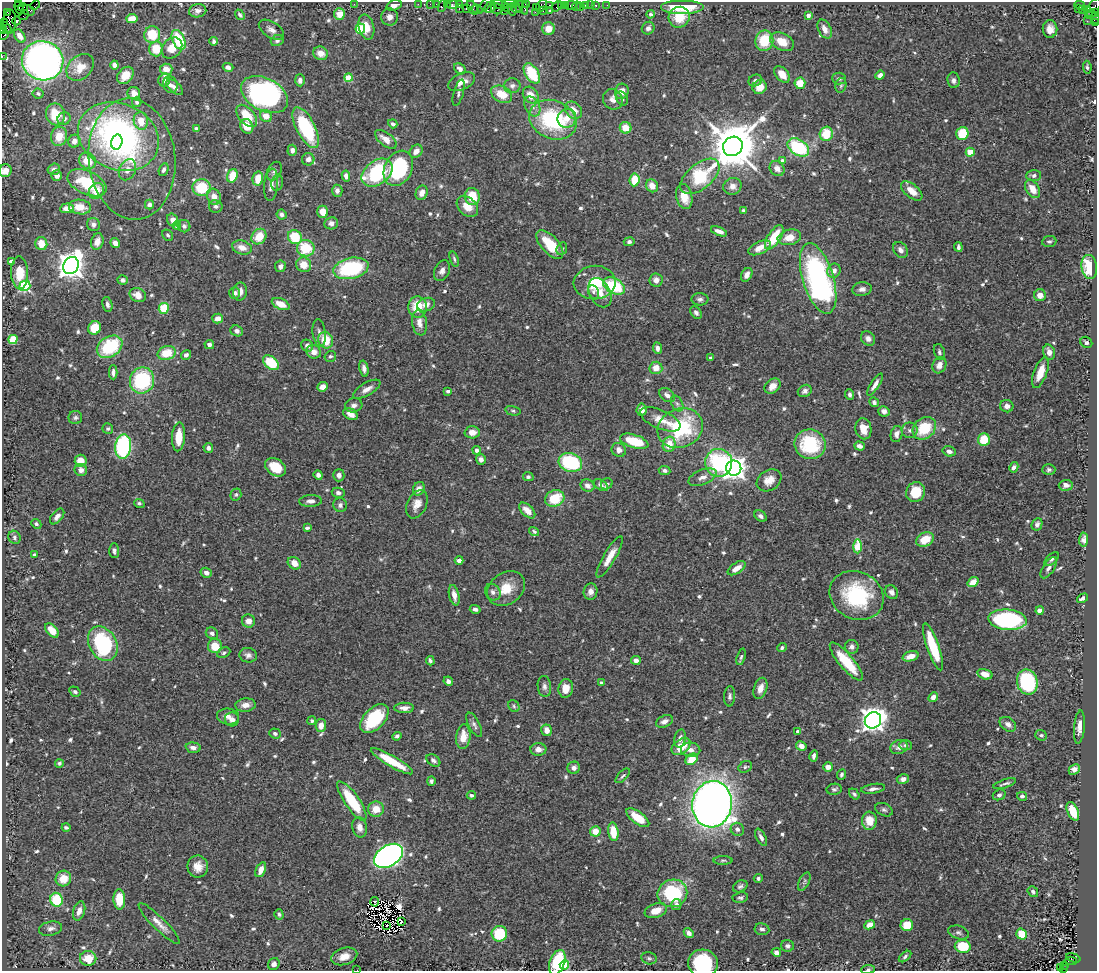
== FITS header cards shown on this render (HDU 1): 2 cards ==
NAXIS1  =                 1095
NAXIS2  =                  969

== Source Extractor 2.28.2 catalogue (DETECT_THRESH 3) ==
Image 1095 x 969 px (HDU 1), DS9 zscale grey, 1 PNG px = 1 image px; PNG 1099 x 973 px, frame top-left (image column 1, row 969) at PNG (2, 2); each listed source drawn as its Kron ellipse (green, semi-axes under 4 px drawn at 4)
Background 0.727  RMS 0.034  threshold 0.101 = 3 sigma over >= 5 px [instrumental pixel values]
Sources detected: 697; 3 with non-positive FLUX_AUTO (blend fragments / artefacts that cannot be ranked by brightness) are neither listed nor drawn; of the other 694, the 500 brightest by FLUX_AUTO listed and drawn (194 fainter detections omitted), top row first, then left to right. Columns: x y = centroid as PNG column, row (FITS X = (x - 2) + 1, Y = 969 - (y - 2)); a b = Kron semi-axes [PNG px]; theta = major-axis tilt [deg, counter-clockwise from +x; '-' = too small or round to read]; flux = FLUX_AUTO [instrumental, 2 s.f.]
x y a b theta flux
19 3 3 2 - 15
354 4 2 2 - 20
418 4 2 2 - 14
430 4 2 2 - 22
436 4 2 2 - 13
459 4 3 2 - 41
500 4 8 4 -18 83
509 4 7 2 1 130
527 4 3 3 - 73
35 5 5 2 - 42
394 5 8 5 17 12
447 5 3 2 - 32
453 5 5 4 - 72
485 5 9 3 50 62
550 5 3 2 - 34
561 5 3 2 - 31
566 5 3 2 - 55
571 5 5 3 - 45
586 5 3 3 - 53
590 5 2 2 - 11
596 5 3 3 - 56
607 5 2 2 - 7.6
1080 5 5 3 - 180
442 6 6 3 67 120
519 6 7 3 -81 110
542 6 7 5 56 96
557 6 6 3 51 91
576 6 5 2 - 17
682 6 22 7 0 100
23 7 4 4 - 60
490 7 6 5 - 600
516 7 5 3 - 86
523 7 8 3 -69 140
536 7 2 2 - 45
581 7 3 2 - 19
19 8 7 3 -65 43
472 8 8 4 -58 130
507 8 3 2 - 40
459 9 3 2 - 36
466 9 3 3 - 89
477 9 5 2 - 71
497 9 6 5 - 150
512 9 6 4 -83 380
1078 9 3 2 - 23
1088 9 3 3 - 160
1093 9 11 6 59 290
29 10 6 5 - 120
1082 10 3 2 - 11
198 11 9 6 10 9.1
505 11 3 3 - 33
543 11 4 2 - 60
549 11 3 3 - 230
535 12 2 2 - 7.5
8 13 4 2 - 67
1096 13 4 2 - 43
339 14 6 5 - 31
651 14 4 4 - 5.2
1091 14 4 3 - 78
24 15 5 2 - 48
240 15 6 4 -52 5.2
808 15 4 3 - 13
389 17 8 8 - 14
679 17 11 10 - 51
1095 18 5 4 - 150
132 19 5 4 - 29
17 21 4 4 - 210
1087 21 2 2 - 18
4 22 3 2 - 14
9 22 12 6 85 360
1096 23 3 2 - 24
6 27 7 2 -40 96
366 27 13 7 -77 30
648 28 7 6 - 8.5
360 29 5 5 - 120
548 29 6 6 - 27
825 29 10 6 -63 16
1050 29 9 7 89 17
3 30 4 3 - 73
271 30 14 8 -32 13
152 34 8 8 - 62
4 35 5 2 - 60
20 36 7 5 -55 17
179 40 10 6 -65 98
277 40 6 5 - 6.8
214 41 4 3 - 5.2
764 41 10 9 - 74
782 42 12 8 -27 35
172 48 11 9 46 29
156 49 7 6 - 49
320 53 7 6 - 24
2 56 2 2 - 15
43 61 21 19 -20 1700
114 65 4 4 - 11
80 67 15 11 43 36
228 67 5 4 - 7.5
1087 67 6 3 -83 4.3
166 69 6 5 - 27
460 69 6 5 - 9
532 73 11 6 -58 100
782 74 9 6 -50 23
125 75 9 7 50 28
880 75 5 4 - 11
348 78 4 4 - 92
839 79 7 6 - 6.3
164 80 6 6 - 15
300 80 6 5 - 9.3
755 80 7 5 22 6.3
953 80 8 6 -84 8.6
462 82 14 8 24 23
800 83 5 5 - 35
170 85 8 7 - 8.9
841 85 7 5 76 4.7
512 86 8 7 - 8.6
175 87 10 5 -42 9.8
760 87 7 6 - 29
622 91 7 7 - 23
38 93 5 5 - 4.7
134 93 6 6 - 17
459 93 14 5 74 7.1
501 94 11 8 -28 44
264 95 25 16 -28 570
531 95 9 7 -50 29
622 98 7 5 -61 5.5
613 99 10 9 - 15
137 102 5 4 - 5
532 106 10 7 -62 13
573 110 10 7 -47 31
55 114 11 9 -80 52
247 116 13 7 -49 52
266 116 6 6 - 24
567 118 10 9 - 27
64 119 7 6 - 7.2
553 120 24 19 -24 220
141 121 9 7 -79 33
393 124 5 4 - 6
247 126 7 6 - 30
306 128 22 9 -63 190
626 128 6 5 - 34
196 129 4 3 - 4.4
962 133 6 6 - 69
826 134 7 6 - 63
59 136 9 8 - 32
118 137 42 33 -22 680
386 139 13 6 -37 23
74 141 6 6 - 15
117 142 7 5 75 64
733 146 10 9 - 12000
798 147 12 7 -33 170
292 150 5 4 - 11
416 151 7 5 46 18
970 152 4 4 - 63
132 159 61 43 -84 240
308 159 6 6 - 11
87 161 9 7 -33 41
782 161 4 4 - 15
398 168 18 13 63 220
777 168 8 7 - 17
54 169 6 5 - 9.1
127 170 11 8 64 18
164 170 6 4 66 6.4
5 171 6 6 - 16
274 171 10 6 63 8.8
377 173 17 12 37 180
1034 175 7 5 2 6.7
57 176 5 5 - 13
232 176 7 5 71 47
346 176 5 4 - 12
700 176 23 12 40 140
258 179 7 5 77 37
635 180 6 5 - 49
87 183 21 11 -24 110
277 183 8 6 77 5.2
271 185 16 7 84 17
652 186 7 6 - 23
732 186 9 8 - 14
202 188 9 8 - 86
1033 189 10 6 -59 27
96 191 8 7 - 30
337 191 6 5 - 9.4
912 191 13 6 -39 25
422 193 7 6 - 17
472 196 8 7 - 48
214 197 8 6 -61 20
684 197 13 8 -77 38
149 205 5 4 - 9.3
216 206 7 6 - 6.2
467 206 12 9 -41 30
80 207 11 7 -7 39
67 208 7 5 4 24
744 211 4 3 - 4.4
323 212 6 5 - 26
281 215 5 5 - 7.9
172 220 6 5 - 12
331 223 7 6 - 9.1
93 224 7 6 - 9.6
177 225 4 4 - 9.5
184 226 6 6 - 6.3
719 231 8 4 -22 13
168 235 6 5 - 4.6
259 237 8 7 - 43
295 237 7 6 - 76
774 237 14 6 57 63
789 237 12 7 13 28
1049 241 7 5 9 5.3
97 242 8 6 74 19
629 242 5 4 - 6.2
115 243 5 4 - 13
41 244 6 6 - 33
550 244 18 8 -48 69
242 247 10 7 -16 20
958 247 5 3 - 5.8
306 248 9 8 - 82
760 248 12 6 26 25
562 249 6 5 - 4.4
900 250 9 6 -50 9.7
454 259 8 4 -71 4.7
11 262 4 4 - 15
304 265 8 7 - 29
71 266 9 7 61 3000
280 266 6 5 - 11
1089 267 12 7 -83 88
351 268 18 10 13 200
442 271 11 7 65 12
834 271 7 6 - 13
20 273 16 8 -88 45
747 275 7 5 62 10
818 278 36 15 -73 650
123 280 5 5 - 7.5
656 280 6 6 - 13
595 283 21 17 5 70
25 286 5 5 - 290
614 286 12 7 -29 130
862 289 10 7 8 11
240 292 9 7 80 14
593 292 7 5 -65 5.7
235 293 6 5 - 8.6
600 293 15 10 -64 27
138 295 8 7 - 22
1040 295 6 6 - 18
700 299 8 6 -2 6.8
107 304 8 4 -77 7
281 304 9 5 -23 31
426 305 9 6 17 12
418 307 10 9 - 56
164 308 5 5 - 67
696 313 7 5 -50 6.6
218 318 5 5 - 17
419 323 13 7 -81 17
95 328 7 6 - 61
237 331 6 5 - 10
319 333 14 6 -82 11
868 338 8 6 -49 9.1
13 339 5 4 - 81
326 340 8 7 - 52
1086 342 6 5 - 5.9
209 345 5 4 - 7.9
307 346 6 5 - 11
110 347 14 10 33 140
657 348 6 4 -83 11
314 352 7 6 - 16
939 352 8 5 -72 5.2
1049 352 8 5 -75 16
167 353 9 7 16 49
186 355 5 4 - 7.2
330 356 6 5 - 4.9
711 358 4 3 - 4.6
271 363 9 6 -40 91
939 365 8 6 64 15
656 368 6 6 - 24
364 369 8 4 -78 9.9
113 372 7 4 90 8.4
1040 373 16 6 69 37
142 380 13 12 - 190
875 385 13 4 57 13
773 386 9 6 41 19
323 387 5 4 - 15
367 389 15 6 30 16
448 391 4 3 - 5.2
805 391 7 6 - 8.3
850 394 5 4 - 5.7
667 395 8 6 -37 11
874 402 5 4 - 6.2
677 403 8 5 -62 7.3
354 405 9 7 16 10
1007 406 6 6 - 10
642 410 6 5 - 16
513 411 7 4 -13 4.1
884 411 5 5 - 7.8
350 414 8 5 -31 15
75 418 7 6 - 5.5
660 419 21 9 -23 30
680 428 23 19 21 210
924 428 13 10 38 80
108 429 5 5 - 4.5
863 429 10 8 -80 28
910 430 8 7 - 8.3
472 432 7 6 - 21
896 434 8 6 77 12
179 437 14 6 86 47
984 440 6 6 - 59
634 441 15 6 -17 87
669 444 8 6 74 37
810 444 15 15 - 150
123 446 12 8 83 330
859 446 5 4 - 9.6
208 448 5 5 - 9.2
477 450 4 4 - 11
619 450 7 6 - 13
949 451 7 5 -15 8.3
481 459 5 5 - 10
81 461 6 6 - 31
570 462 12 9 -16 180
719 463 14 13 - 180
275 467 11 8 -36 56
1014 467 5 4 - 8.8
734 468 7 7 - 1900
81 470 6 6 - 13
665 470 6 4 -6 6.2
1049 470 6 5 - 6
318 475 5 4 - 9.9
339 475 6 6 - 9.5
528 477 5 4 - 5.5
702 477 15 7 22 16
769 480 13 10 34 23
607 484 6 5 - 5.1
601 485 8 5 -33 9.1
1066 485 7 5 2 14
587 486 7 6 - 13
419 489 7 5 63 15
916 492 10 9 - 63
338 493 6 5 - 7.1
236 495 6 5 - 4.3
555 498 10 8 25 68
311 501 11 6 3 12
139 503 5 4 - 4.4
417 504 15 9 65 22
340 505 7 6 - 7.6
527 511 10 5 -44 22
57 516 9 5 50 11
761 516 7 5 -35 7.5
36 524 5 4 - 5.3
1037 524 6 5 - 6
307 528 4 3 - 5.6
534 531 5 4 - 4.8
14 537 7 6 - 5
925 539 9 6 28 43
1084 540 7 4 87 8
857 546 7 4 89 86
114 551 7 5 -88 6.6
34 555 4 3 - 5.3
610 557 23 6 60 30
1052 559 8 5 43 5.5
459 560 4 4 - 12
294 563 7 5 -39 22
736 568 10 5 33 23
1049 568 12 5 57 11
206 573 6 5 - 10
973 582 6 4 37 26
506 588 20 15 34 48
493 592 8 7 - 9.9
591 592 8 7 - 12
892 592 7 6 - 12
454 595 10 5 -78 17
857 595 28 23 -27 190
1082 598 6 4 31 7.7
475 609 5 4 - 8.3
1040 610 4 4 - 23
1007 620 19 10 -5 280
248 621 7 6 - 15
52 630 8 5 -49 31
212 633 6 5 - 7
103 644 18 13 -61 230
215 646 7 7 - 42
852 647 7 6 - 9
933 647 25 6 -71 94
782 648 5 4 - 5.2
224 653 7 5 26 4.6
248 655 9 7 -13 9.5
911 656 8 5 17 21
741 657 8 4 73 4.3
636 660 5 4 - 11
430 661 5 3 - 4.9
846 662 24 7 -50 85
985 674 8 5 -16 23
448 681 5 4 - 8.4
1027 682 13 10 -76 230
601 683 4 3 - 6.2
544 686 10 6 -84 9.1
566 688 9 7 80 26
760 688 11 6 72 18
75 692 6 4 -32 5.4
730 696 10 5 85 7.2
933 697 5 4 - 14
245 705 10 6 5 18
514 706 6 5 - 4.3
404 708 10 5 2 13
228 716 11 8 -6 14
232 719 7 7 - 12
374 719 17 10 46 140
873 720 8 7 - 1800
312 721 4 4 - 4.4
664 721 9 5 24 13
1008 724 9 6 -37 13
321 725 6 5 - 19
474 725 13 5 -62 8.2
1079 727 17 5 85 16
547 730 6 5 - 21
797 731 3 3 - 5.2
275 733 6 5 - 5.5
1041 735 6 5 - 5.1
397 736 4 4 - 6
463 737 12 7 85 32
680 738 9 5 78 11
906 745 6 5 - 4.6
681 746 11 7 37 45
801 746 5 4 - 17
899 747 9 7 20 12
193 748 7 5 -6 10
538 749 8 6 -2 12
691 750 9 7 -5 14
814 756 6 3 79 6.5
691 759 6 5 - 39
433 760 7 5 -35 6
392 761 24 5 -30 64
59 763 4 4 - 4.3
745 767 7 5 28 4.6
828 767 5 4 - 16
574 768 6 6 - 9.6
1074 770 6 5 - 14
841 775 5 3 - 4.3
623 776 9 4 45 4.7
903 779 6 5 - 9.5
431 781 5 4 - 4.6
1005 784 12 3 18 6.2
834 789 7 5 10 5.3
873 789 12 5 8 9.6
854 794 6 4 -51 4.6
471 795 4 4 - 5.5
999 795 6 5 - 5.9
1022 796 5 4 - 4.7
352 801 23 7 -55 110
712 804 23 20 80 2400
376 809 8 7 - 30
884 810 9 6 -25 6.4
1073 811 10 5 -65 55
638 818 13 6 -36 52
869 821 9 7 87 37
66 827 4 3 - 4.8
360 827 10 7 -76 16
737 829 7 6 - 7.8
595 831 5 5 - 32
613 832 9 5 -82 51
761 837 9 4 -62 8.5
388 856 16 10 31 1100
723 860 9 3 1 4.3
198 867 11 10 - 25
261 870 8 5 65 21
758 878 4 4 - 4.9
63 879 8 7 - 37
804 882 10 5 63 5.7
740 886 7 5 30 6.5
1033 892 6 4 -50 6.9
672 893 15 13 20 180
740 898 7 5 8 5.2
119 899 10 6 -88 61
57 900 7 6 - 98
375 902 5 3 - 6
676 904 5 5 - 6.9
79 911 10 6 74 14
656 911 11 7 19 29
279 914 5 4 - 4.2
401 922 4 3 - 6.4
159 923 28 6 -45 21
387 925 2 2 - 4.3
870 925 6 4 26 16
907 925 6 6 - 49
50 929 11 7 13 11
762 929 7 6 - 7.4
959 932 10 6 -17 6.9
689 933 5 4 - 11
499 934 8 7 - 120
1022 934 6 5 - 69
787 946 6 6 - 7.5
963 946 8 6 -10 75
776 952 5 4 - 10
344 956 13 8 17 25
905 956 7 4 40 4.6
88 958 8 7 - 41
649 958 8 6 -13 5.2
1073 958 7 3 -17 170
1071 961 6 3 1 120
557 962 13 7 68 140
703 963 15 13 -14 150
274 964 6 5 - 12
564 965 5 4 - 100
1064 965 3 2 - 150
1060 968 3 3 - 65
868 969 7 4 7 4.2
1064 969 4 3 - 80
357 970 2 2 - 37
At the frame edge (FLAGS 8, measured only in part): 12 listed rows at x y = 19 3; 1096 13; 1095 18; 1096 23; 3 30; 4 35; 2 56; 5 171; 703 963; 868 969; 1064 969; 357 970
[194 fainter detections neither listed nor drawn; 3 non-positive-flux detections neither listed nor drawn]